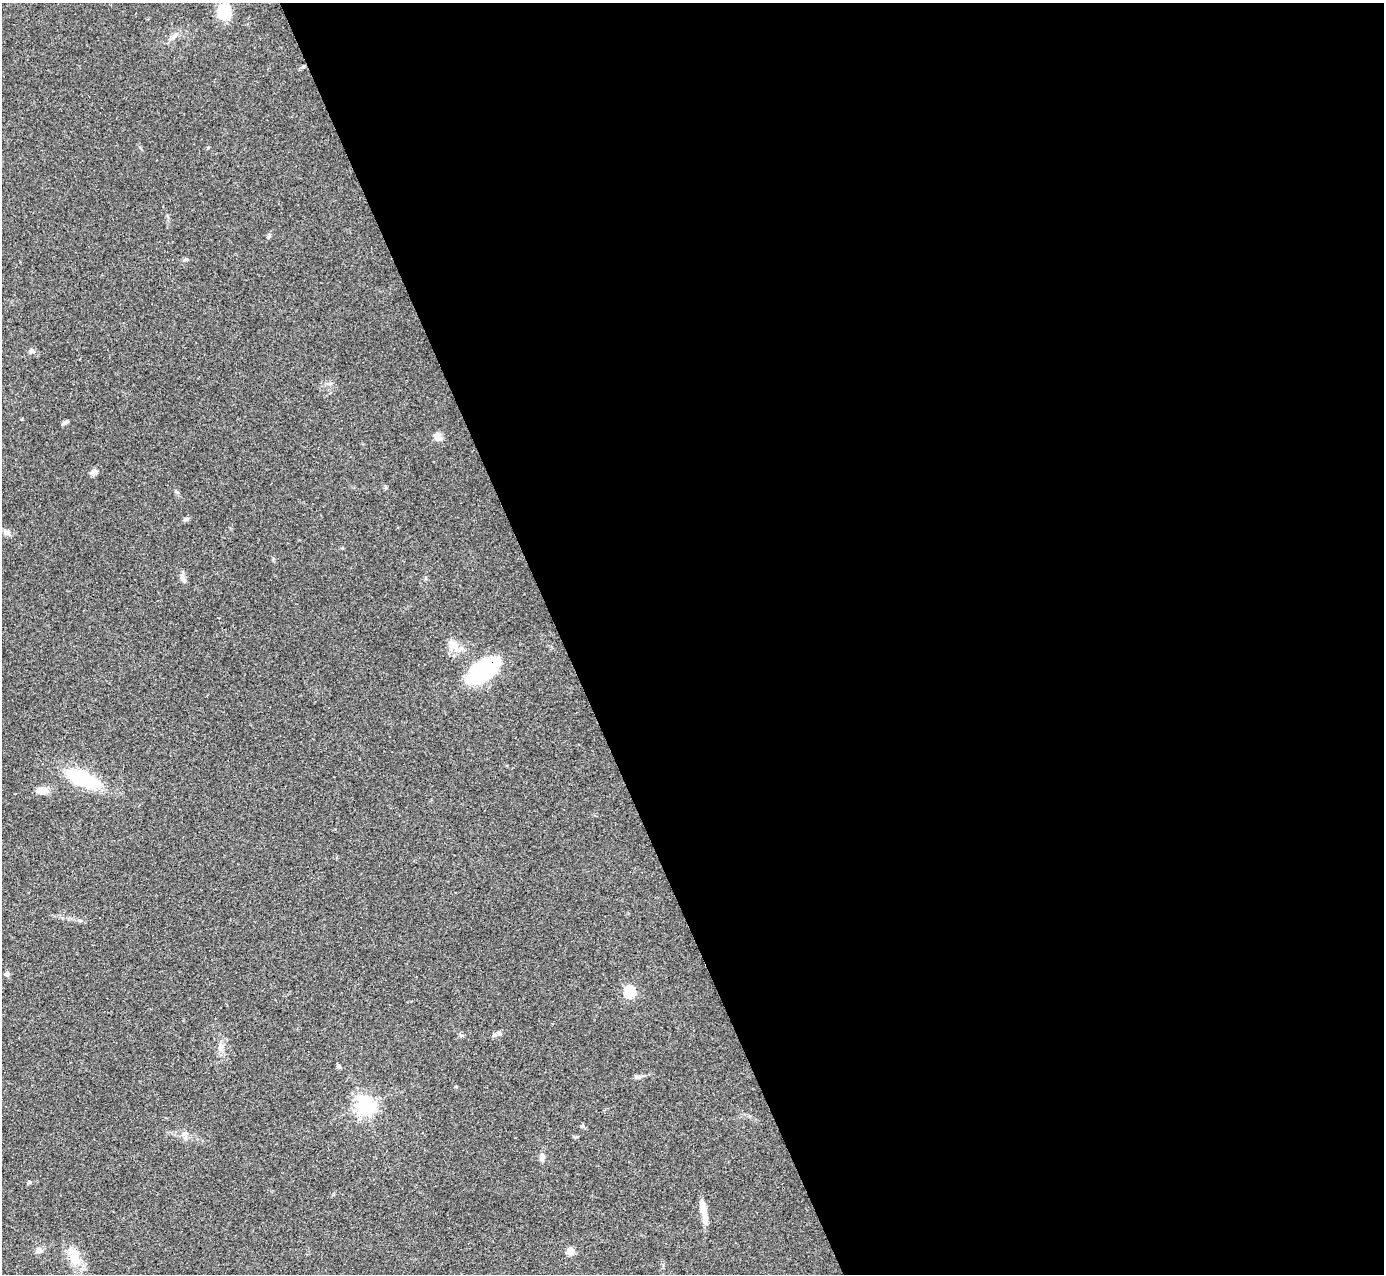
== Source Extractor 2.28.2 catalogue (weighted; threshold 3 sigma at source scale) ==
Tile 8 of 4 x 4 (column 4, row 2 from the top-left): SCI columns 4148-5529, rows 2824-4095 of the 5529 x 5516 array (HDU 1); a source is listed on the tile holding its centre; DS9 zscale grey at full resolution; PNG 1386 x 1276 px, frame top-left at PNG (2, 3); no overlay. Shown black and unused: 60% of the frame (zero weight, under 3 of 4 exposures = <1% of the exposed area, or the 3 px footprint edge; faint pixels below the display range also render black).
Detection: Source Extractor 2.28.2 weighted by HDU 2 'WHT'; one run over the whole footprint, this tile lists its part. Background 0.0847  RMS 0.0056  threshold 0.0253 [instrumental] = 3 sigma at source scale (4.5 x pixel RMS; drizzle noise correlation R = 1.50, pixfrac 1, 0.05/0.05 arcsec/px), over >= 5 px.
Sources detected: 34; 3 cosmic-ray / hot-pixel residue — not listed; the other 31 listed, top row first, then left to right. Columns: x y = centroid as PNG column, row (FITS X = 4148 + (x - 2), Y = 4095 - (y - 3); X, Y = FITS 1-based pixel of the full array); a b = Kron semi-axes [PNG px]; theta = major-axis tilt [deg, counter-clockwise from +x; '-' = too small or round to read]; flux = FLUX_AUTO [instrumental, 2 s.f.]
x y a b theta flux
224 12 17 15 -79 15
174 36 8 5 45 1.7
303 67 5 4 - 0.79
269 236 8 4 90 0.83
32 351 8 5 31 1.3
66 422 8 5 16 1.3
438 438 10 9 - 2.7
93 472 9 6 31 2.5
186 519 6 6 - 1.2
6 532 10 9 - 2.4
182 578 10 7 -72 2.3
453 645 17 11 -56 6.1
483 671 35 15 32 64
83 779 35 13 -22 43
42 790 12 8 1 5.2
7 974 5 4 - 2.4
629 992 6 5 - 57
494 1035 8 6 19 1.4
221 1047 10 8 82 3
338 1066 5 4 - 1.3
637 1077 13 5 6 1.9
456 1086 4 3 - 0.56
365 1106 7 7 - 300
582 1126 5 4 - 0.74
184 1133 8 7 - 2.2
542 1156 9 7 89 2.3
29 1182 4 4 - 1.2
703 1209 26 8 -77 6.5
39 1250 8 8 - 2.3
570 1251 5 5 - 17
74 1259 22 15 -53 10
Overlapping masked pixels (flux is a lower limit): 1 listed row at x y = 483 671
Unlisted compact peaks at least as high as the median listed source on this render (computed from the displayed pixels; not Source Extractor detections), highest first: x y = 386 488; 177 492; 186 259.